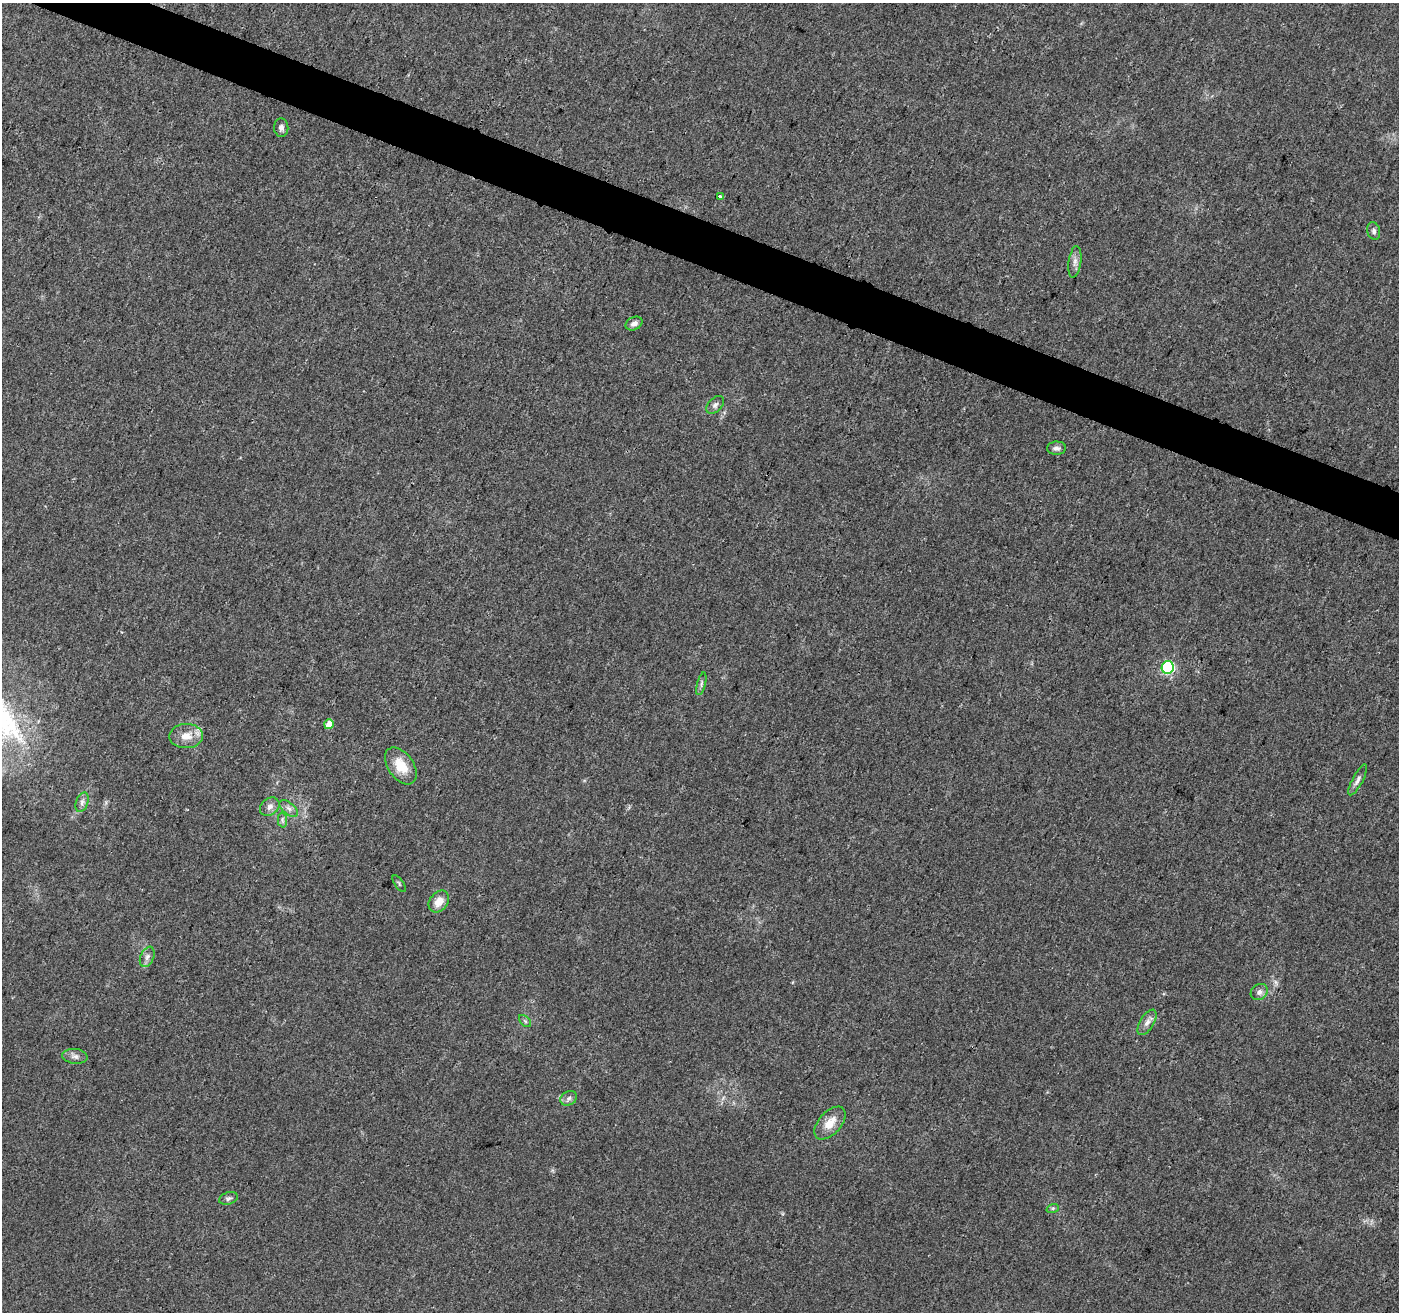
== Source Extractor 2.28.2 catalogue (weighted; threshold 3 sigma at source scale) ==
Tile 11 of 4 x 4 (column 3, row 3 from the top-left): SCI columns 2797-4193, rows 1525-2834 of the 5603 x 5731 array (HDU 1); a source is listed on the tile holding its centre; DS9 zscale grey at full resolution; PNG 1401 x 1314 px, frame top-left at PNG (2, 3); each listed source drawn as its Kron ellipse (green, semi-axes under 4 px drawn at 4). Shown black and unused: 3% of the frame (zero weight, under 3 of 4 exposures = <1% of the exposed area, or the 3 px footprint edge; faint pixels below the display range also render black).
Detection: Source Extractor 2.28.2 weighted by HDU 2 'WHT'; one run over the whole footprint, this tile lists its part. Background 0.0226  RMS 0.0034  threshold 0.0152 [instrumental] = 3 sigma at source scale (4.5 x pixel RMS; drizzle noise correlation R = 1.50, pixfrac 1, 0.0396/0.0396 arcsec/px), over >= 5 px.
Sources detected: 29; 1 inside a brighter listed object's ellipse — not listed separately; the other 28 listed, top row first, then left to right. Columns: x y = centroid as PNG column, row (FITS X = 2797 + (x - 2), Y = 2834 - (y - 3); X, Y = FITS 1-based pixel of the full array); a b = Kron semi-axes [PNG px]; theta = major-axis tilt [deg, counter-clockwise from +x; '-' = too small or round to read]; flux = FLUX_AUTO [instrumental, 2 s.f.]
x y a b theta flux
281 128 9 7 -84 1.3
720 196 3 3 - 3.9
1374 231 9 6 -74 1
1075 262 16 6 82 1.8
634 324 9 6 27 1.4
715 405 10 7 45 1.2
1057 448 9 6 1 1.3
1168 667 6 6 - 46
701 684 12 3 75 0.75
329 724 5 4 - 4
186 736 17 12 2 4.6
401 766 21 12 -55 6.9
1358 780 17 5 62 1.5
82 802 10 6 70 1.3
270 807 10 8 39 1.7
289 808 11 6 -41 1.3
282 820 7 4 -88 0.86
399 884 10 2 -55 0.4
439 901 12 9 51 3.9
147 957 11 6 66 1.4
1259 992 9 7 39 1.4
525 1021 7 4 -45 0.61
1147 1022 14 7 59 1.9
75 1056 12 7 -6 1.6
569 1098 9 7 33 1.2
830 1123 19 11 48 5.1
228 1198 9 6 18 0.95
1053 1208 6 4 18 0.49